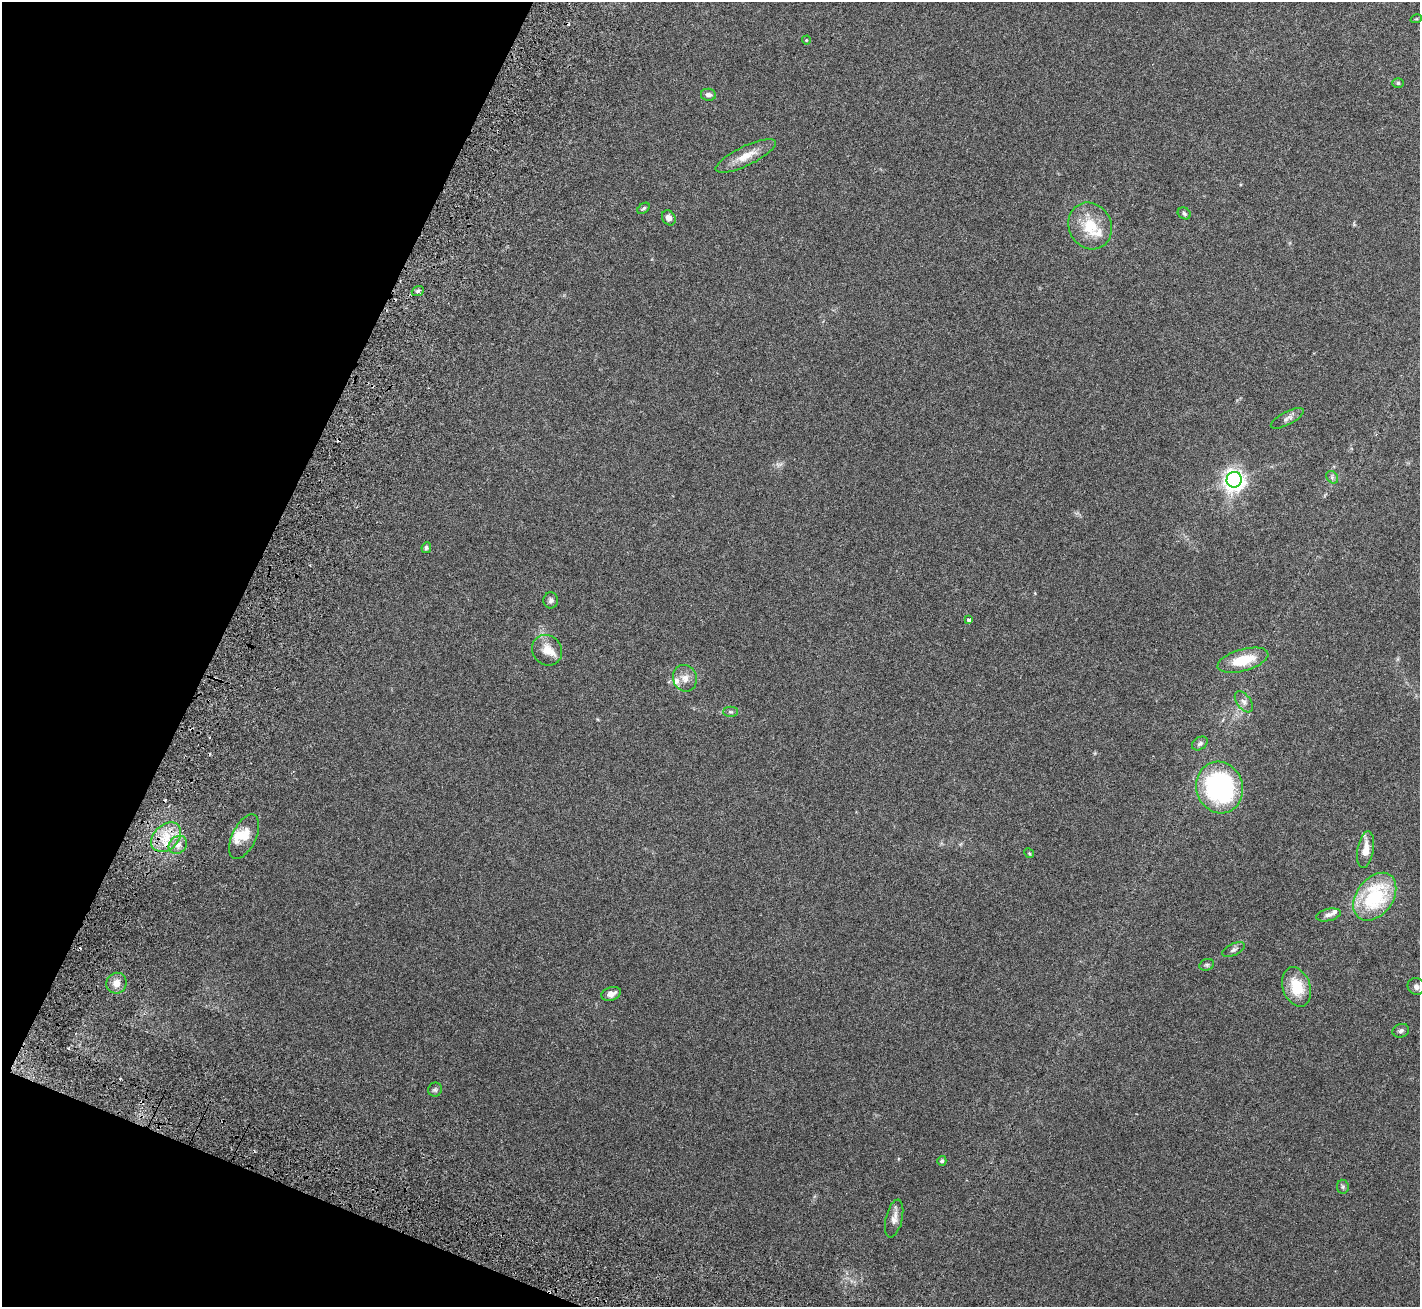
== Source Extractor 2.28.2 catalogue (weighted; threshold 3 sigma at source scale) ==
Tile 9 of 4 x 4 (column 1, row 3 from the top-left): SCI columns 120-1537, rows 1761-3065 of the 6198 x 6388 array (HDU 1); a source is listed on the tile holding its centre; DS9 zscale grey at full resolution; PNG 1422 x 1309 px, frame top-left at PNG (2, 2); each listed source drawn as its Kron ellipse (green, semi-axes under 4 px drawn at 4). Shown black and unused: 19% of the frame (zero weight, under 3 of 6 exposures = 8% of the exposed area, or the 3 px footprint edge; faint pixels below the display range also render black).
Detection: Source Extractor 2.28.2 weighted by HDU 2 'WHT'; one run over the whole footprint, this tile lists its part. Background 0.105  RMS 0.004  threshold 0.0163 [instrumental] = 3 sigma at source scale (4.09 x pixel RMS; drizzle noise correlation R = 1.36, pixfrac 0.8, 0.0396/0.0396 arcsec/px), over >= 5 px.
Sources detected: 50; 4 cosmic-ray / hot-pixel residue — neither listed nor drawn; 5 inside a brighter listed object's ellipse — not listed separately; the other 41 listed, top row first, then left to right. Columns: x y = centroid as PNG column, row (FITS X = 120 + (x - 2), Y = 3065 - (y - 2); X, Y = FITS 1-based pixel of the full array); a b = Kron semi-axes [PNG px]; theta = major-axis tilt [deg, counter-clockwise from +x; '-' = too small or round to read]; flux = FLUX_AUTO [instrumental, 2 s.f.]
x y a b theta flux
1416 19 6 3 18 0.31
806 40 4 4 - 0.35
1398 83 6 5 - 0.59
708 95 7 6 - 1.2
746 156 33 9 26 5.7
644 208 7 4 39 0.56
1184 213 7 5 -33 0.75
669 218 8 6 -56 1.9
1090 226 24 21 -61 10
418 291 6 4 21 0.73
1287 418 18 6 28 1.7
1332 477 7 5 -48 0.75
1234 480 8 7 - 190
426 548 5 4 - 0.72
551 600 8 7 - 0.99
969 620 4 3 - 1.2
547 650 16 14 -49 4.5
1243 660 26 10 16 9.9
685 678 13 12 - 3.2
1244 702 12 7 -54 1.5
731 712 7 5 -1 0.6
1200 743 8 6 35 0.92
1220 787 26 23 -73 56
166 837 17 12 44 7.5
244 837 24 12 64 5.4
178 845 10 8 41 2.3
1365 850 18 8 80 4.8
1029 853 5 4 - 0.34
1375 897 26 18 53 28
1328 915 12 6 13 1.5
1234 949 12 6 27 1.1
1207 965 7 5 20 0.72
116 983 10 10 - 2.9
1416 986 9 8 - 1.7
1297 987 20 14 -71 10
611 994 10 6 18 2.1
1401 1031 8 6 18 0.96
435 1090 7 6 - 0.7
942 1161 5 4 - 0.7
1343 1187 7 6 - 0.74
894 1218 19 8 77 2.5